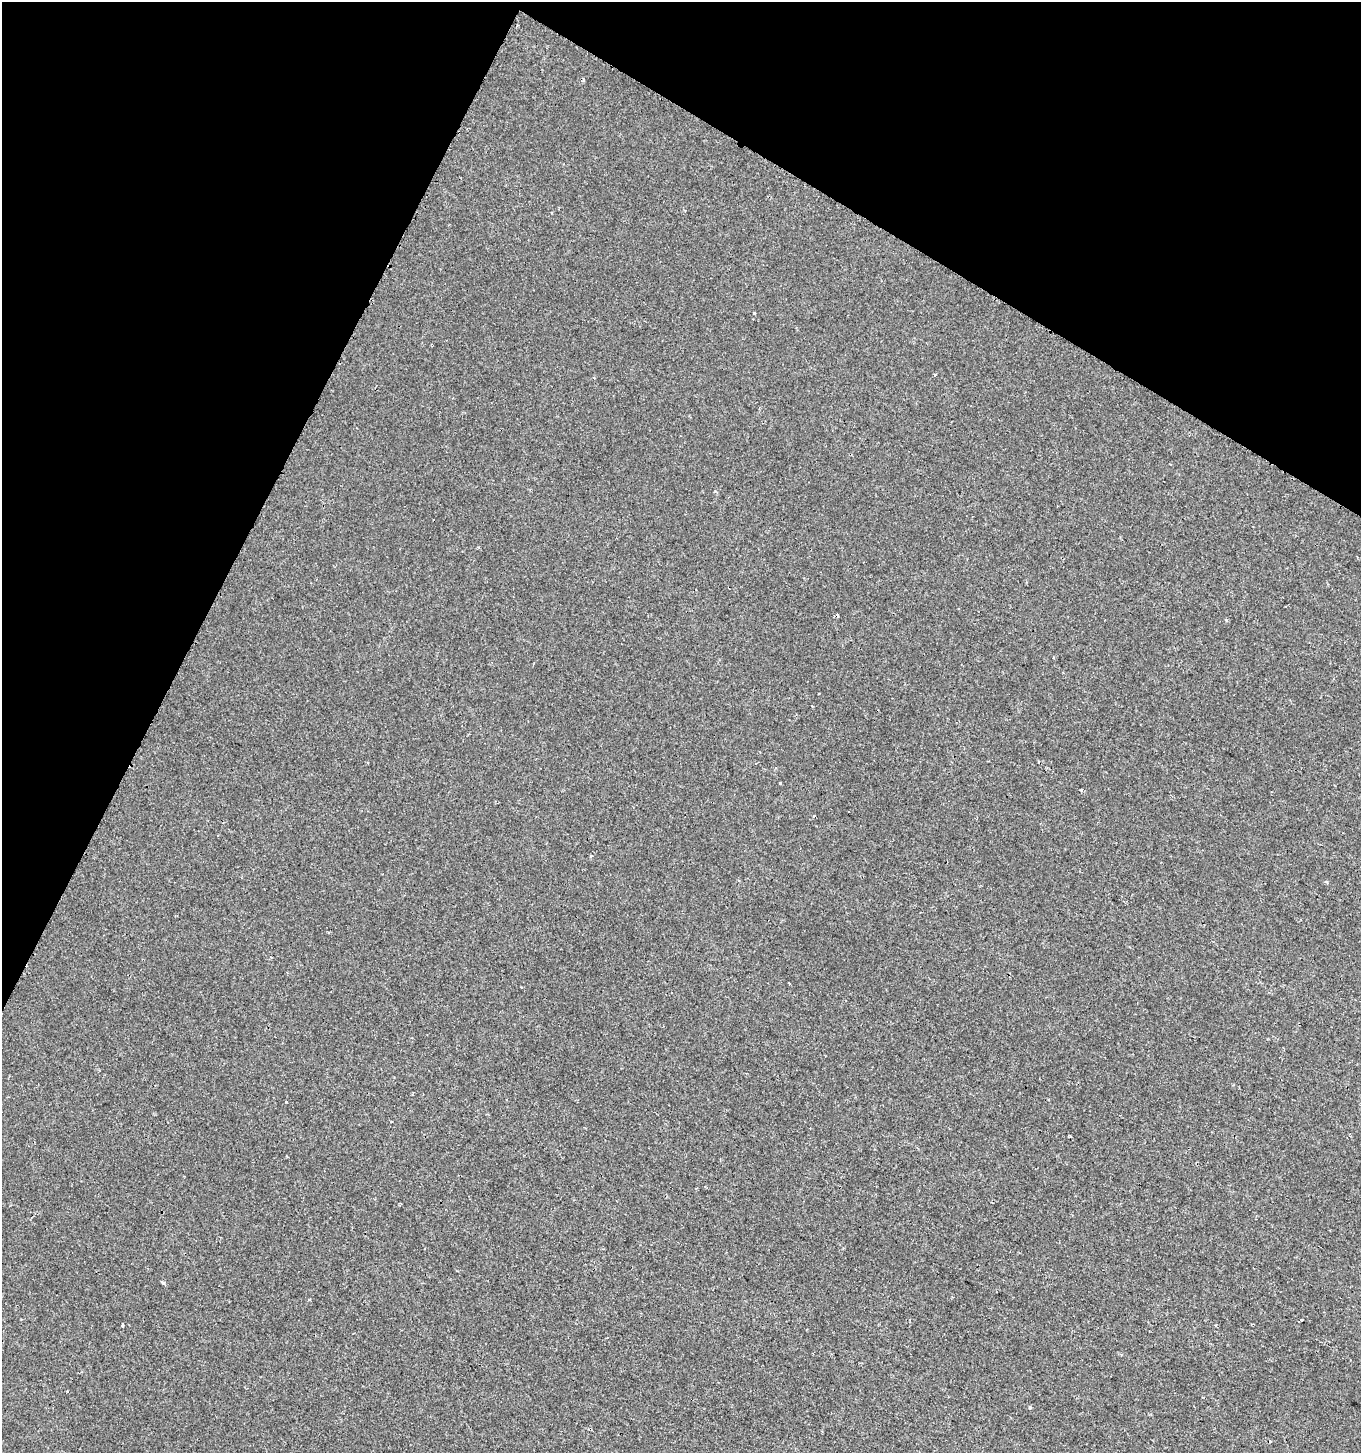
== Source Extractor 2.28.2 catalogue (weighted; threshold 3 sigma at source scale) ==
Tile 2 of 4 x 4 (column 2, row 1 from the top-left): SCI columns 1627-2985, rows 4358-5808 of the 5908 x 5820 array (HDU 1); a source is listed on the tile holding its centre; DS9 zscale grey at full resolution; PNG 1363 x 1455 px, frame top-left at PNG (2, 2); no overlay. Shown black and unused: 25% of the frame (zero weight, under 2 of 3 exposures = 1% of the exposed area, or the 3 px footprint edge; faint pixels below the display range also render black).
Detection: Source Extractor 2.28.2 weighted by HDU 2 'WHT'; one run over the whole footprint, this tile lists its part. Background -2.56e-04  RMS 0.0025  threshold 0.0113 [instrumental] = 3 sigma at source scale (4.5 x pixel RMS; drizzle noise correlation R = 1.50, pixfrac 1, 0.0396/0.0396 arcsec/px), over >= 5 px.
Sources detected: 14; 4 cosmic-ray / hot-pixel residue — not listed; the other 10 listed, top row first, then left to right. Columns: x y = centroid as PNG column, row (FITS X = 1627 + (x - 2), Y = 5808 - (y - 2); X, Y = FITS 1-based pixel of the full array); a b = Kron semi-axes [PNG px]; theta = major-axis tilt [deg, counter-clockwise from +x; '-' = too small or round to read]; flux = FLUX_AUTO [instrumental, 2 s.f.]
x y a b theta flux
754 313 3 3 - 0.61
935 375 4 3 - 0.22
780 783 3 3 - 1.1
814 816 3 2 - 0.38
591 856 3 3 - 0.3
789 983 2 2 - 0.25
162 1282 4 4 - 0.44
1302 1320 3 2 - 0.21
122 1325 4 3 - 0.4
1030 1407 4 4 - 0.31
Unlisted compact peaks at least as high as the median listed source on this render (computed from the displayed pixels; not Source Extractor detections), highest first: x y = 1081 790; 286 1102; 715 491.